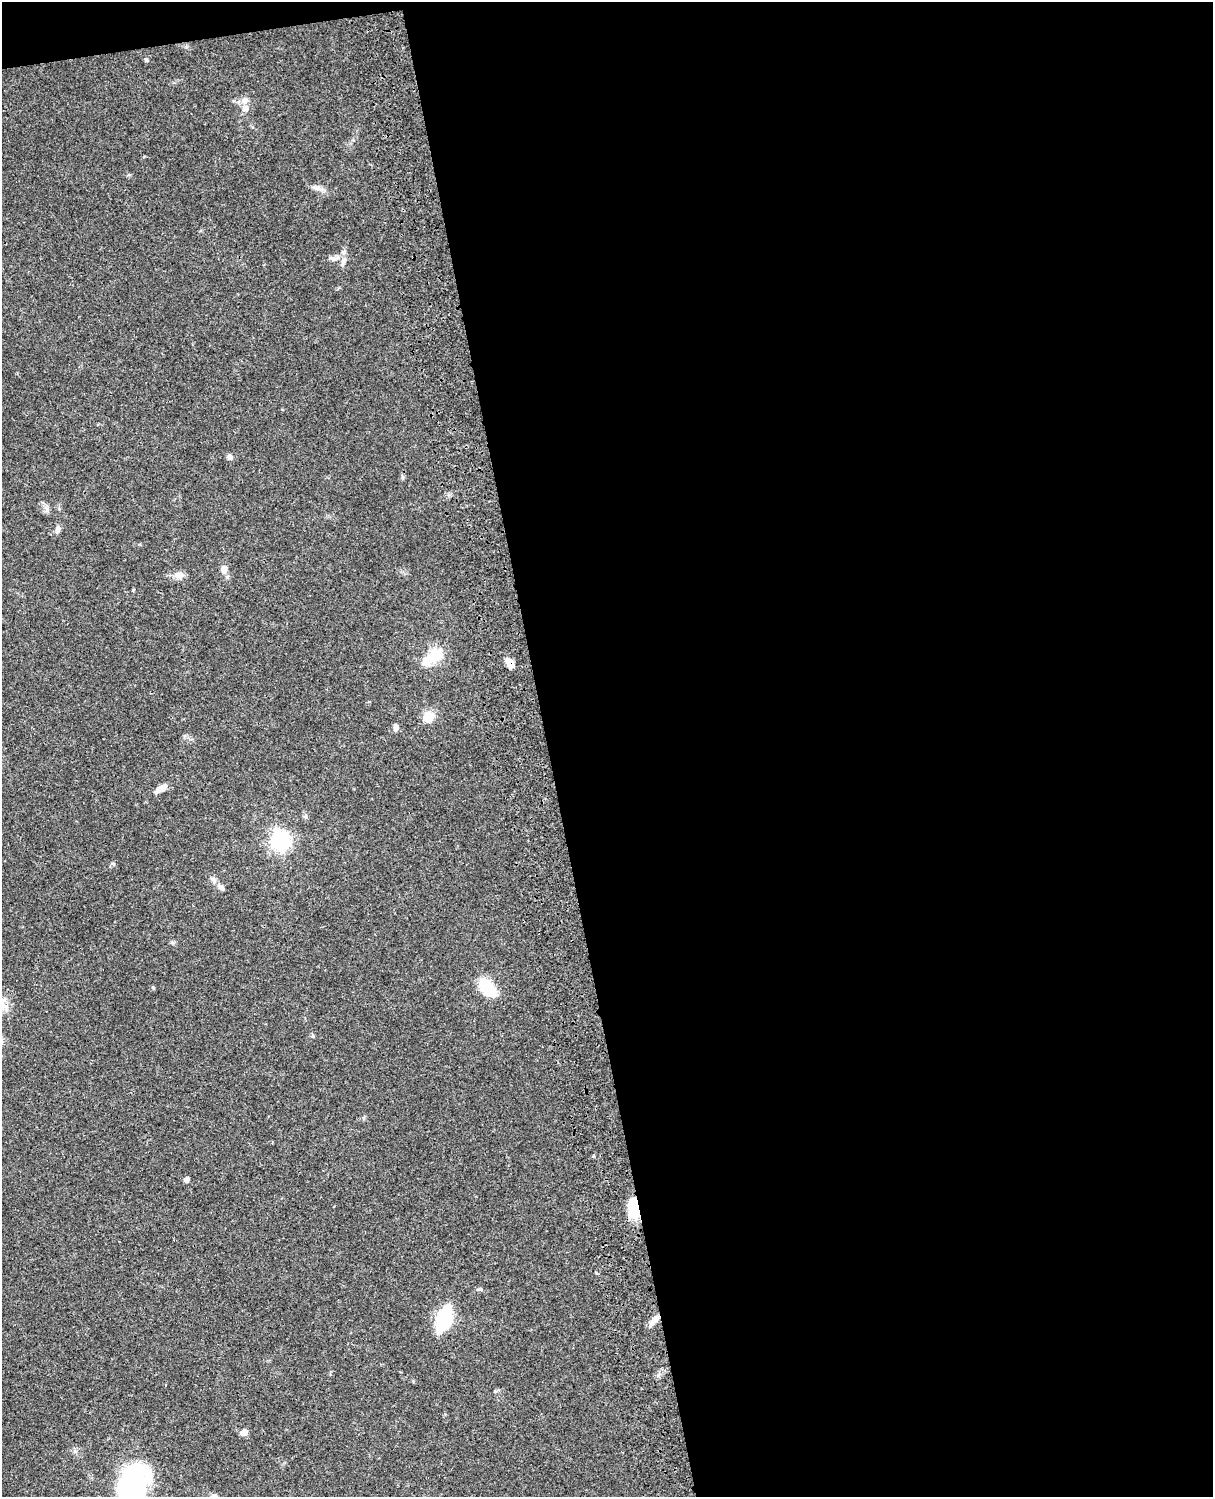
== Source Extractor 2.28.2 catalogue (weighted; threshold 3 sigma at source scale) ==
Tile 4 of 4 x 3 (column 4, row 1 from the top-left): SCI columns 3756-4966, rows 3267-4761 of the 5084 x 4925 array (HDU 1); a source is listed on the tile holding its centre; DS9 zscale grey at full resolution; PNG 1215 x 1499 px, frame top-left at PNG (2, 2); no overlay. Shown black and unused: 56% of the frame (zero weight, under 3 of 4 exposures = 6% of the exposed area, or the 3 px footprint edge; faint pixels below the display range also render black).
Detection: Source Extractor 2.28.2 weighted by HDU 2 'WHT'; one run over the whole footprint, this tile lists its part. Background 0.0756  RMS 0.0058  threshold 0.0261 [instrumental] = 3 sigma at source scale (4.5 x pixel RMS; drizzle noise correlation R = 1.50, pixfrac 1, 0.05/0.05 arcsec/px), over >= 5 px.
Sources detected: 34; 3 inside a brighter object's white glare — not listed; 2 inside a brighter listed object's ellipse — not listed separately; the other 29 listed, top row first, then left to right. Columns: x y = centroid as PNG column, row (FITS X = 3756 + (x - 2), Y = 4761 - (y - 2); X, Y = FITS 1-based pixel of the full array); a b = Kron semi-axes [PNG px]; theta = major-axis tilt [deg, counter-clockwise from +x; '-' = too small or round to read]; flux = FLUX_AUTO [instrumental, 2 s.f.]
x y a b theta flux
245 101 10 9 - 3.3
314 187 9 4 -19 1.7
344 252 6 5 - 1.3
334 258 17 6 3 2.9
230 457 7 6 - 1.9
47 509 12 4 -66 1.9
58 529 10 6 77 2.2
224 569 8 7 - 3.6
179 575 13 8 14 3.6
133 590 4 3 - 0.51
437 656 19 15 -34 12
510 664 11 7 -49 5
428 717 11 9 36 11
396 727 8 6 -85 2.1
162 788 12 7 31 5
305 817 6 5 - 1.1
280 840 7 7 - 260
113 864 6 4 -1 0.78
221 887 13 7 -43 2.6
172 942 6 4 -19 0.88
488 988 24 12 -54 19
313 1036 5 5 - 0.73
187 1179 6 5 - 2.1
635 1209 18 11 77 20
444 1318 26 12 71 35
652 1323 18 6 44 2.9
244 1432 5 5 - 7.7
133 1484 42 27 78 90
215 1496 11 5 -37 1.9
Overlapping masked pixels (flux is a lower limit): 2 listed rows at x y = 510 664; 635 1209
Isophote crosses this tile's border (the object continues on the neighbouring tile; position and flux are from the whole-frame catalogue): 2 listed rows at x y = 133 1484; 215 1496
Unlisted compact peaks at least as high as the median listed source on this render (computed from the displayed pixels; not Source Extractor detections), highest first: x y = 146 60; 153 987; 658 1375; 593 1156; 596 1273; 495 1391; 480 1289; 324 190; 129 175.